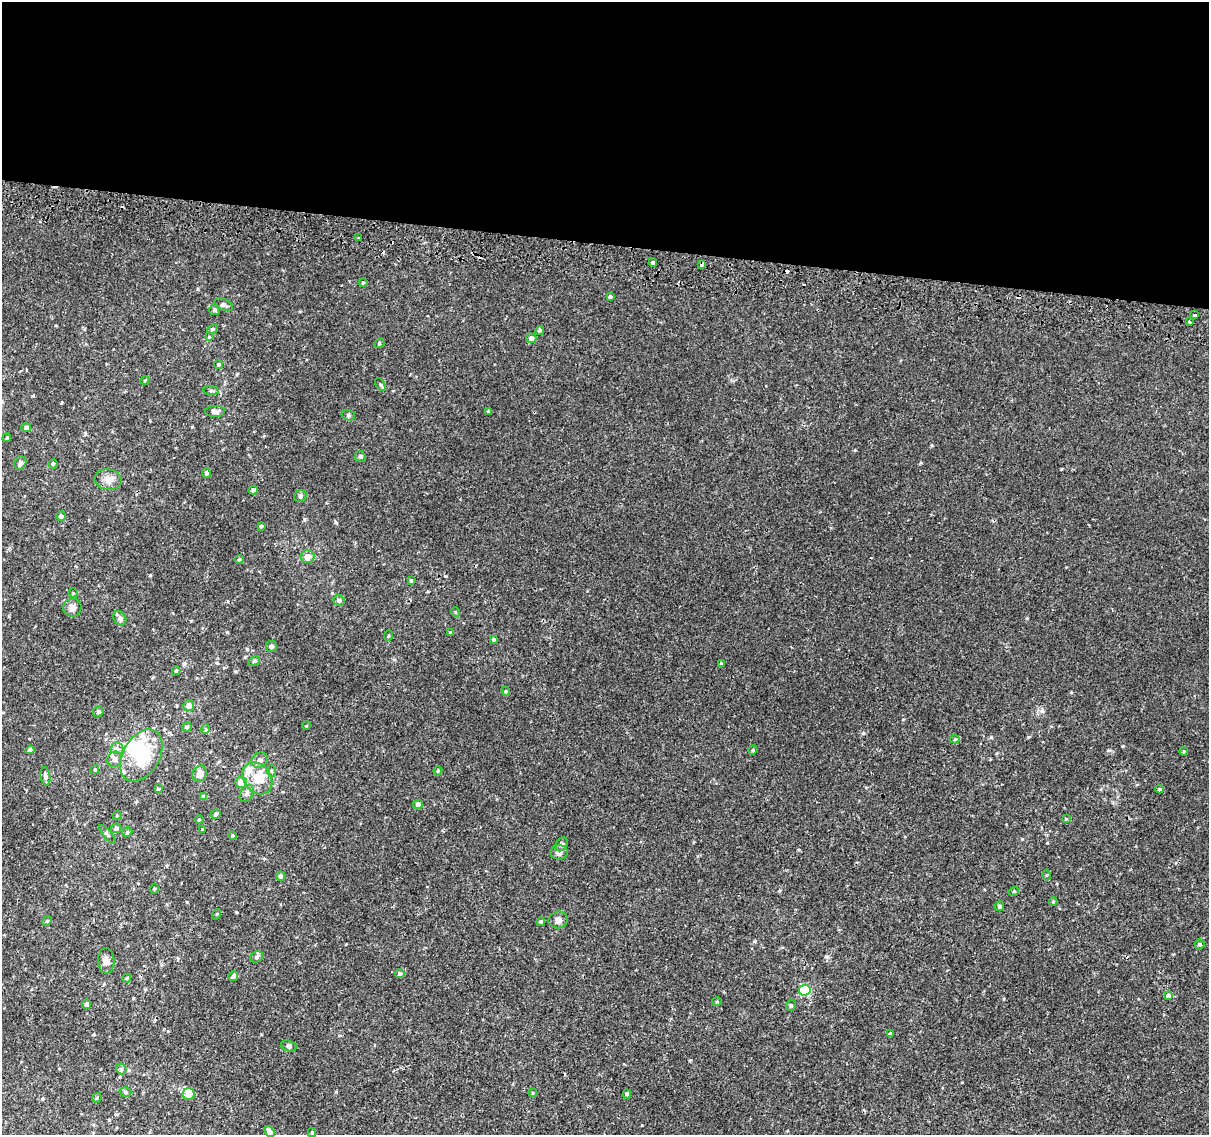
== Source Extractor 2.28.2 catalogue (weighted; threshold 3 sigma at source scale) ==
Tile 3 of 4 x 4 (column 3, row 1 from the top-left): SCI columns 2417-3623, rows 3662-4794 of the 4842 x 5116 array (HDU 1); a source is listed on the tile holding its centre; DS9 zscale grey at full resolution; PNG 1211 x 1137 px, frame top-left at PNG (2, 2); each listed source drawn as its Kron ellipse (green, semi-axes under 4 px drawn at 4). Shown black and unused: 21% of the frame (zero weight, under 2 of 3 exposures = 2% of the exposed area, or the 3 px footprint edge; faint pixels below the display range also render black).
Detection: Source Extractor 2.28.2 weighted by HDU 2 'WHT'; one run over the whole footprint, this tile lists its part. Background 0.00508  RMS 0.0022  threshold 0.0101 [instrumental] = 3 sigma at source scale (4.5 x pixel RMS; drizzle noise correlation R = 1.50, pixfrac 1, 0.0396/0.0396 arcsec/px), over >= 5 px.
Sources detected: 127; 1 inside a brighter object's white glare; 5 cosmic-ray / hot-pixel residue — neither listed nor drawn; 6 inside a brighter listed object's ellipse — not listed separately; the other 115 listed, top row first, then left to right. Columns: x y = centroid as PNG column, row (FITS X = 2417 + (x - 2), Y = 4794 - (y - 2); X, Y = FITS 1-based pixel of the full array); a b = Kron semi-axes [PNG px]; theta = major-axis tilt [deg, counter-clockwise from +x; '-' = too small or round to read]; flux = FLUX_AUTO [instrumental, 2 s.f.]
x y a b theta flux
359 238 3 3 - 0.51
653 262 4 4 - 1.9
701 265 4 3 - 1.6
363 283 4 3 - 0.19
610 296 4 3 - 0.38
224 305 10 5 -22 0.7
215 310 5 5 - 0.39
1195 315 4 3 - 1.4
1190 322 3 3 - 0.49
213 329 5 3 - 0.26
540 330 5 4 - 0.4
209 337 4 4 - 0.2
531 338 5 4 - 1.2
379 344 5 3 - 0.21
218 364 4 4 - 0.32
145 380 4 3 - 0.19
380 384 7 4 -59 0.36
211 391 8 4 -8 0.35
215 411 10 5 1 0.87
488 411 3 3 - 0.42
348 415 7 5 -16 0.37
26 428 5 4 - 0.61
7 438 4 4 - 0.31
360 456 5 5 - 0.38
20 463 7 5 71 0.57
53 464 4 4 - 0.3
206 473 4 4 - 0.45
108 479 13 10 -10 1.6
253 490 5 4 - 0.44
301 496 6 6 - 0.54
61 516 5 4 - 0.61
261 526 4 3 - 0.27
308 556 7 6 - 1.7
239 559 4 4 - 0.24
411 581 4 3 - 0.29
73 593 5 3 - 0.18
339 600 5 5 - 0.66
72 608 9 9 - 1.2
455 612 5 3 - 0.17
120 618 8 6 -58 0.88
451 633 4 3 - 0.46
388 636 5 3 - 0.24
493 639 4 4 - 0.33
271 646 5 5 - 0.71
254 661 6 4 23 0.34
721 663 4 3 - 0.17
176 671 4 3 - 0.32
506 691 4 4 - 0.25
189 706 5 5 - 1.5
98 712 5 5 - 0.39
306 726 4 3 - 0.19
187 727 5 4 - 0.28
206 729 5 3 - 0.23
955 739 4 4 - 0.24
117 748 6 5 - 0.63
30 750 4 4 - 0.67
753 750 5 4 - 0.26
1184 751 4 4 - 0.24
141 755 28 18 59 11
114 759 8 7 - 0.88
260 760 8 7 - 0.84
95 770 5 4 - 0.26
271 771 6 4 -89 0.35
438 771 5 4 - 0.28
200 773 8 7 - 1.4
45 776 9 5 -81 0.74
257 778 17 13 -53 4
241 783 6 5 - 2.3
158 789 4 4 - 0.23
1159 789 4 3 - 0.3
247 793 9 6 62 0.72
204 797 4 4 - 0.8
418 804 5 4 - 0.69
216 814 5 4 - 0.41
117 815 4 4 - 0.2
199 819 4 3 - 0.19
1066 819 4 4 - 0.18
116 828 5 5 - 0.63
203 830 4 3 - 0.47
127 832 5 4 - 0.35
108 835 12 3 -51 0.37
232 836 4 4 - 0.29
561 844 7 5 56 0.5
559 852 9 7 -1 0.77
1047 875 5 3 - 0.21
281 876 4 4 - 0.6
154 889 5 3 - 0.22
1014 891 5 3 - 0.2
1053 902 4 4 - 0.26
999 906 5 4 - 0.49
217 914 5 3 - 0.2
558 920 9 8 - 0.87
47 921 5 4 - 0.25
541 922 4 4 - 0.35
1200 944 5 5 - 0.33
257 957 6 5 - 0.44
106 961 13 8 -87 1.3
400 974 4 4 - 0.75
233 976 5 4 - 0.59
127 978 4 4 - 0.26
805 990 6 5 - 16
1169 996 4 3 - 0.79
717 1002 5 3 - 0.2
86 1004 5 4 - 0.63
791 1005 6 4 79 0.36
890 1034 3 3 - 0.36
289 1046 8 5 -18 0.45
121 1069 6 4 -48 0.38
125 1092 6 4 -17 0.36
533 1093 4 3 - 0.24
189 1094 6 5 - 2.1
627 1094 4 4 - 0.31
97 1098 5 3 - 0.24
269 1132 6 4 -54 1.2
312 1132 4 4 - 0.25
Overlapping masked pixels (flux is a lower limit): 2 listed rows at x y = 701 265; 1195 315
Unlisted compact peaks at least as high as the median listed source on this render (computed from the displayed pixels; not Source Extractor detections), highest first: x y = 863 733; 1123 746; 150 575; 247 649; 991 737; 336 523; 1042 711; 1022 839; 755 941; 236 912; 855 450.